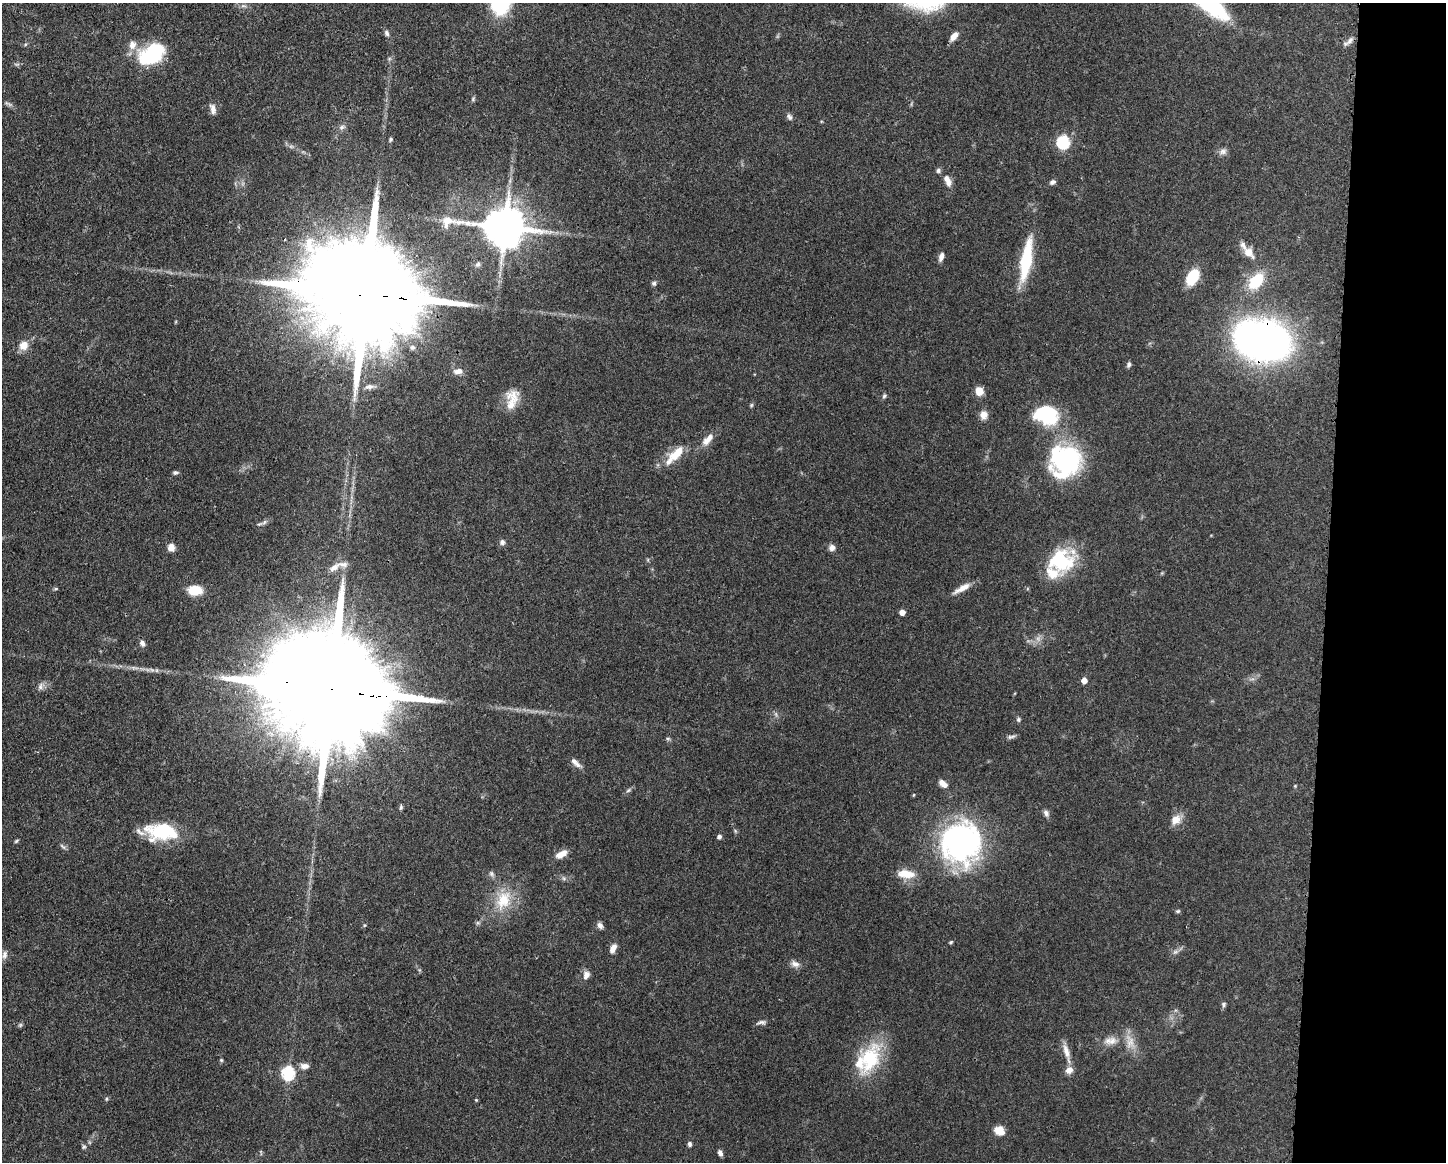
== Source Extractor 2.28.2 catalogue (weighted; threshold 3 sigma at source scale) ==
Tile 9 of 3 x 4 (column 3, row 3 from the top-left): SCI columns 3005-4448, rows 1164-2323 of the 4676 x 4645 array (HDU 1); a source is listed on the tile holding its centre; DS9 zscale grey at full resolution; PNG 1448 x 1164 px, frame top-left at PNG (2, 3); no overlay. Shown black and unused: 8% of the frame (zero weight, under 3 of 4 exposures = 1% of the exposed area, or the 3 px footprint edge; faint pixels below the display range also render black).
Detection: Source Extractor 2.28.2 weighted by HDU 2 'WHT'; one run over the whole footprint, this tile lists its part. Background 0.0544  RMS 0.0032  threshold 0.0145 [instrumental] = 3 sigma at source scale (4.5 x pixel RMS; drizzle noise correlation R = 1.50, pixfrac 1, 0.05/0.05 arcsec/px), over >= 5 px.
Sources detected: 116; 5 too faint to see at this stretch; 1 inside a brighter object's white glare — not listed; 9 inside a brighter listed object's ellipse — not listed separately; the other 101 listed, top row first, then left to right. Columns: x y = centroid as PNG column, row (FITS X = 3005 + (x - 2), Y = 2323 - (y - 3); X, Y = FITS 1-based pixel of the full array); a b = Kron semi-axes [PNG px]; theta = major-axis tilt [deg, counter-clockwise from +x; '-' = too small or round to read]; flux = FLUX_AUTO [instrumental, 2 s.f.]
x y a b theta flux
1209 3 43 13 -40 41
243 6 9 4 -8 0.86
387 33 8 6 -66 0.86
954 36 10 6 54 2.6
1350 41 13 6 52 1.5
25 45 6 4 21 0.42
152 54 33 21 29 21
473 99 7 5 70 0.5
8 104 13 4 -29 0.83
213 109 14 7 -76 1.7
789 117 10 6 -62 0.96
342 127 10 6 23 1.2
391 139 5 5 - 0.5
1063 142 7 6 - 33
1223 151 10 9 - 1.4
938 170 6 6 - 0.77
948 182 10 8 -85 1.8
1052 182 8 5 32 0.96
504 227 16 12 -7 1100
1249 252 16 9 -52 3.9
941 257 11 5 72 1.5
1026 260 55 13 80 17
478 264 8 6 61 0.88
1193 277 12 8 59 16
1256 281 22 14 49 11
654 283 6 6 - 0.7
365 293 39 25 -11 12000
1263 340 43 30 -13 180
23 345 10 9 - 3.6
1129 365 7 5 71 0.72
458 371 13 7 7 2
369 387 12 7 7 1.6
979 391 8 7 - 4.1
884 396 6 5 - 0.58
512 399 28 15 78 6.3
751 405 6 5 - 0.45
984 415 12 10 -87 2.2
1046 415 27 20 -13 21
708 439 22 9 47 3.1
677 453 25 11 41 6.5
1066 461 31 29 41 51
175 472 7 5 5 0.65
264 522 8 4 53 0.71
502 542 7 6 - 1
171 547 9 8 - 1.9
832 548 7 7 - 1.6
1061 561 25 22 22 24
334 567 17 7 36 2.5
962 588 23 6 29 3.1
56 589 6 4 0 0.38
194 590 15 10 1 6.7
902 612 5 5 - 2
142 643 8 7 - 1.3
135 668 13 4 -9 1.3
1084 680 6 5 - 2
40 686 11 6 63 1.3
330 689 51 25 -9 16000
1018 719 6 6 - 0.62
1011 737 12 5 16 0.93
668 738 6 4 -1 0.49
577 765 13 7 -24 1.5
943 783 10 6 -41 2.6
1295 786 4 4 - 0.3
628 790 8 5 28 0.73
401 807 7 4 81 0.59
1046 813 9 6 -59 1.2
1176 820 15 12 46 3.2
735 831 6 4 -71 0.43
161 832 34 18 -3 20
719 836 5 4 - 0.91
16 841 6 4 37 0.45
961 842 45 42 77 76
63 846 10 4 -44 0.72
561 854 14 7 29 3.3
491 874 8 6 -54 0.88
906 874 22 10 -6 5.5
563 878 7 4 -70 0.56
503 900 28 19 66 11
1178 911 6 5 - 0.48
600 925 8 6 -54 1.4
951 942 6 4 28 0.42
613 948 12 6 62 2.3
1175 952 9 5 35 1
4 955 12 7 79 1.4
795 964 12 8 -24 1.8
586 975 11 8 65 1.9
1223 1004 6 6 - 0.66
761 1022 12 5 11 1
1112 1041 13 12 - 2.9
1066 1051 22 8 -72 3
870 1059 45 25 69 20
221 1060 5 5 - 0.42
304 1066 11 7 -3 1.9
288 1073 7 7 - 29
106 1099 5 4 - 0.44
476 1100 4 3 - 0.29
999 1131 11 9 -32 4
690 1144 6 5 - 0.86
84 1147 6 6 - 0.62
261 1152 9 2 -79 0.36
720 1153 7 5 -61 1.1
Overlapping masked pixels (flux is a lower limit): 3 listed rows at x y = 365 293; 1263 340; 330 689
Isophote crosses this tile's border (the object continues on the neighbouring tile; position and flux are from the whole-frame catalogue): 1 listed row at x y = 1209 3